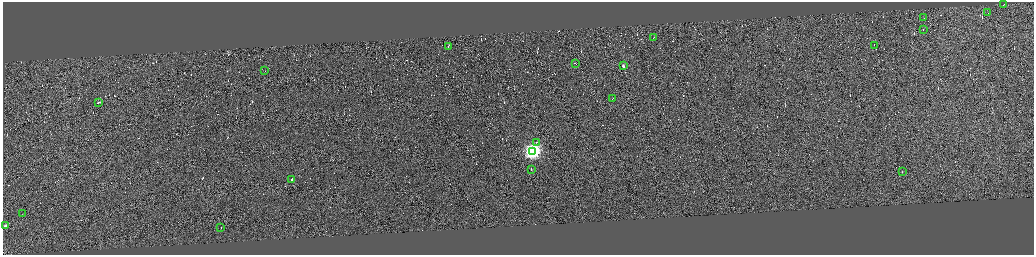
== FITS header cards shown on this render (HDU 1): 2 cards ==
NAXIS1  =                 4125
NAXIS2  =                 1010

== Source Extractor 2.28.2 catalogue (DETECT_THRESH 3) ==
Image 4125 x 1010 px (HDU 1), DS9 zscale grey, zoomed out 1/4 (1 PNG px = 4 x 4 image px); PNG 1036 x 257 px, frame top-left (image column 3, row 1008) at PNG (3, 2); each listed source drawn as its Kron ellipse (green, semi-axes under 4 px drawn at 4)
Background -0.0148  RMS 3.8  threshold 11.5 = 3 sigma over >= 5 px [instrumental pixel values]
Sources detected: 455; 435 cannot appear on this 1/4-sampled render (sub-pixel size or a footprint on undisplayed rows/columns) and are neither listed nor drawn; the other 20 listed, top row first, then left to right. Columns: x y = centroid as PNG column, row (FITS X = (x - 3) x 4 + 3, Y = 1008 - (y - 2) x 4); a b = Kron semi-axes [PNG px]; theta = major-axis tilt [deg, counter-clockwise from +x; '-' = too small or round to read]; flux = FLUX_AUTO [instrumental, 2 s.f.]
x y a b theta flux
1003 4 2 1 - 11000
988 12 2 1 - 2000
924 17 2 1 - 16000
923 29 2 1 - 16000
654 37 2 1 - 40000
874 45 2 1 - 12000
448 46 2 1 - 26000
575 63 3 1 - 33000
623 65 2 2 - 18000
265 70 2 1 - 8900
612 98 2 1 - 20000
98 102 3 1 - 26000
537 142 3 1 - 40000
533 151 4 4 - 830000
531 169 2 1 - 20000
902 171 2 2 - 2000
292 179 2 1 - 160000
22 213 2 1 - 530
6 225 2 2 - 47000
221 227 2 1 - 11000
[435 sub-pixel or undisplayed-footprint detections neither listed nor drawn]